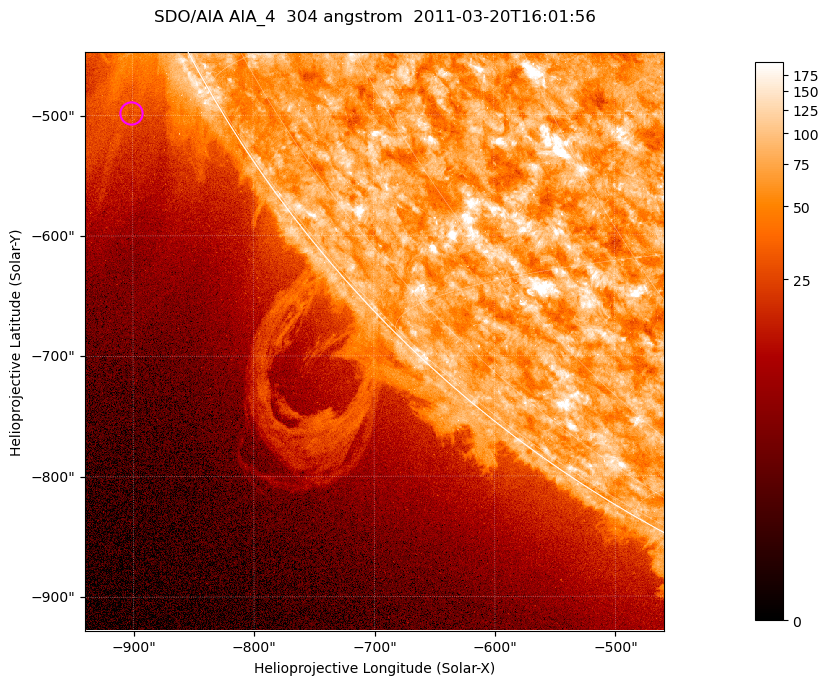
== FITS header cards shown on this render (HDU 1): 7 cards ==
TELESCOP= 'SDO/AIA '           / For AIA: SDO/AIA
INSTRUME= 'AIA_4   '           / For AIA: AIA_ATA1, AIA_ATA2, AIA_ATA3 or AIA_AT
WAVELNTH=                  304 / [angstrom] Wavelength
WAVEUNIT= 'angstrom'           / Wavelength unit: angstrom
DATE-OBS= '2011-03-20T16:01:56.123' / [ISO] Date when observation started; ISO 8
CTYPE1  = 'HPLN-TAN'           / CTYPE1; Typically HPLN
CTYPE2  = 'HPLT-TAN'           / CTYPE2; Typically HPLT

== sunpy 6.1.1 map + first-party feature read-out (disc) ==
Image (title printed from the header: SDO/AIA AIA_4  304 angstrom  2011-03-20T16:01:56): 801 x 801 px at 0.6 arcsec/px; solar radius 964 arcsec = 1606 px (partial field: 3.2% of the solar disc is inside the frame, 41% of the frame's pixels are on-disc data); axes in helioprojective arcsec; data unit not stated in the header (colour bar unlabelled)
Orientation: roll -0.132 deg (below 1 deg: not rotated)
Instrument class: DISC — disc imager (sunpy class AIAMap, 304 A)
Bright regions (active regions / flare kernels): reference = the on-disc median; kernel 7 px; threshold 5 sigma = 111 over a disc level ~72.1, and >= 1.15x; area >= 641 px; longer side >= 10 px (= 6 arcsec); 0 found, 0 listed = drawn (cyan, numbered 1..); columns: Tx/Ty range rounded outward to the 2 arcsec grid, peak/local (2 s.f.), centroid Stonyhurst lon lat
Off-limb structures (1.02-1.3 R_sun): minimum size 320 px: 4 found; the strongest spans PA ~115..125 deg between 1.02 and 1.19 R_sun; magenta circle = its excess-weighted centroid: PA ~120 deg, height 1.07 R_sun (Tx ~-902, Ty ~-498 arcsec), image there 2.1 x the reference